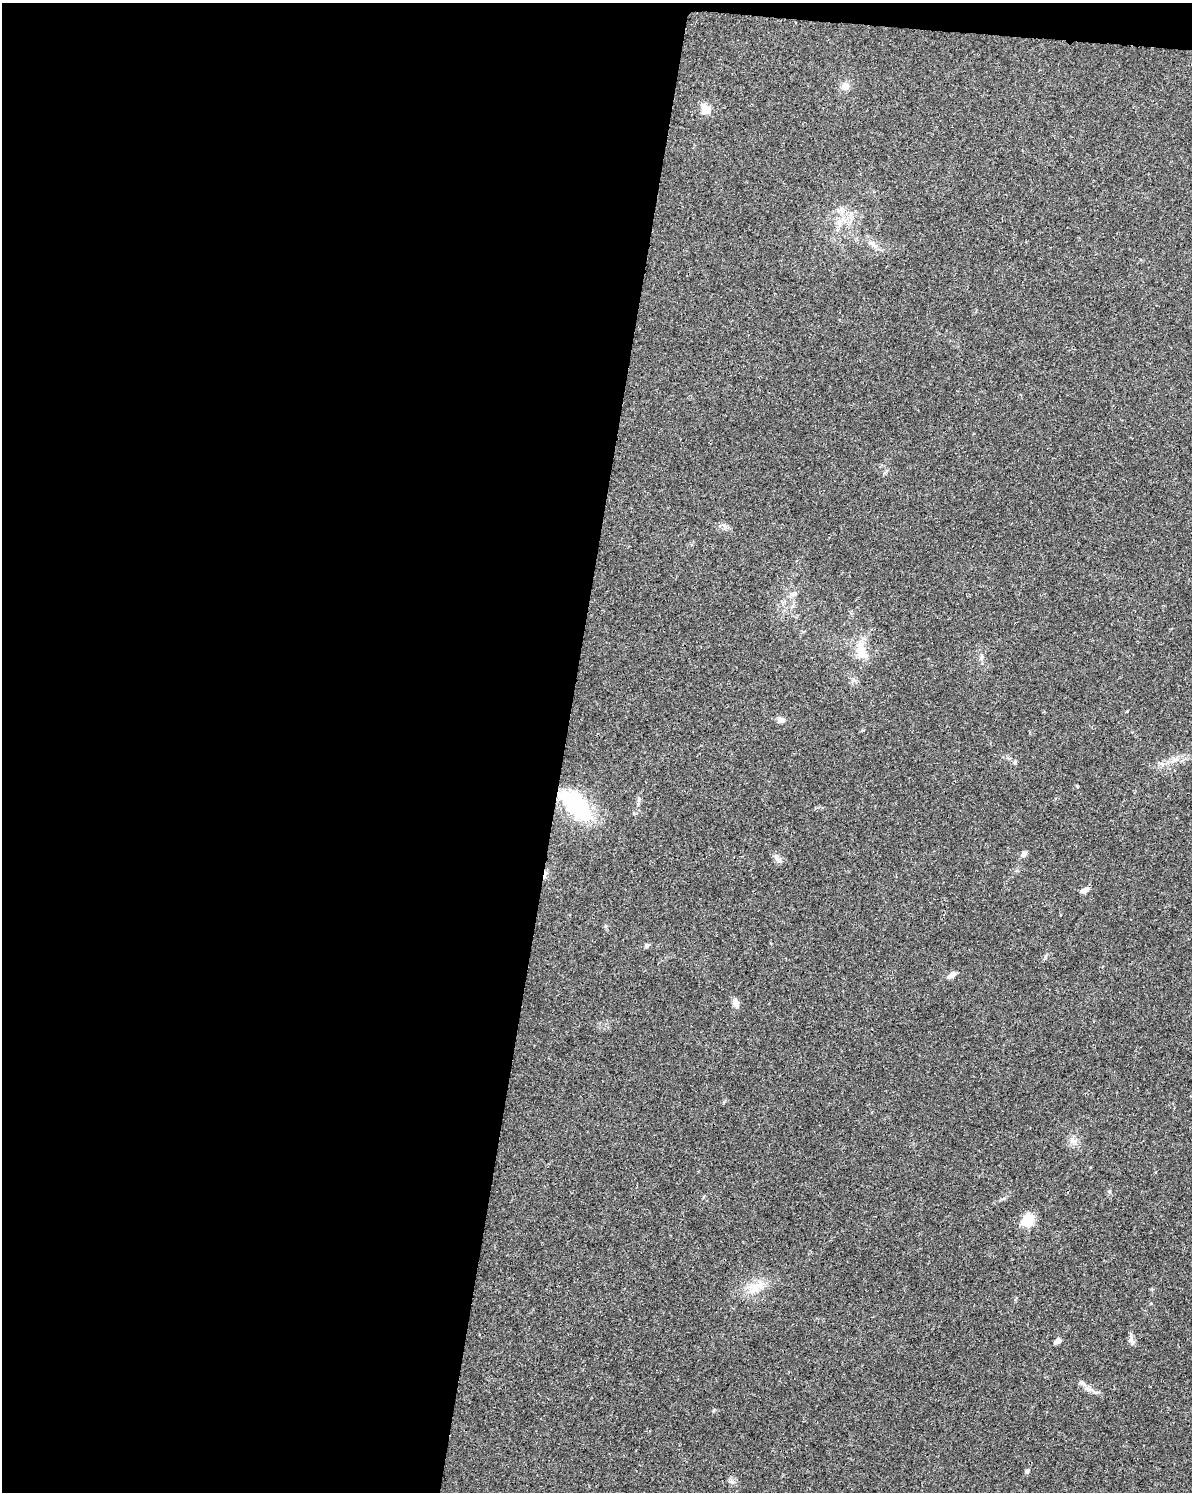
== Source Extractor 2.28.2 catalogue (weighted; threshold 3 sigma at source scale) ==
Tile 1 of 4 x 3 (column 1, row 1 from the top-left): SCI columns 5-1194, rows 3213-4702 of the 4784 x 4997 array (HDU 1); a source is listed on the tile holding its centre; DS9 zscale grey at full resolution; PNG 1194 x 1494 px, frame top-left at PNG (2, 3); no overlay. Shown black and unused: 48% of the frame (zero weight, under 3 of 4 exposures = <1% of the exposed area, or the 3 px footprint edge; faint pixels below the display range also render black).
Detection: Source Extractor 2.28.2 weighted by HDU 2 'WHT'; one run over the whole footprint, this tile lists its part. Background 0.0366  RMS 0.0034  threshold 0.0152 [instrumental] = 3 sigma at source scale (4.5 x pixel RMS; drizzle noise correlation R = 1.50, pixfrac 1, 0.0396/0.0396 arcsec/px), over >= 5 px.
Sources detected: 26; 1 cosmic-ray / hot-pixel residue — not listed; the other 25 listed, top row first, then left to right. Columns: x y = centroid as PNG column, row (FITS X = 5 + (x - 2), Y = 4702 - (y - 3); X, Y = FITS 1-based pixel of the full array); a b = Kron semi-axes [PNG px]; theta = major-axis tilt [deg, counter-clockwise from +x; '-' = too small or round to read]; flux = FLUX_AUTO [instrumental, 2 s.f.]
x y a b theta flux
845 86 12 9 34 2.2
706 109 6 5 - 13
841 209 8 6 46 1.1
873 244 19 5 -47 1.8
795 594 7 5 -21 0.87
861 651 29 13 -83 6.3
781 720 9 7 -23 1.4
1175 760 13 7 32 2.2
1015 762 6 4 46 0.51
639 799 7 5 84 0.74
576 804 33 16 -46 39
1024 854 8 6 41 1.2
777 859 16 5 -45 1.2
1084 890 9 6 25 1.4
647 945 7 5 29 0.75
952 975 12 6 28 1.7
736 1003 11 8 -69 1.7
1072 1141 7 4 -71 1
1028 1220 15 12 55 7
755 1287 21 12 43 5.4
1057 1341 7 5 40 1.5
1131 1341 11 7 -52 1.2
1082 1383 15 6 -34 1.7
1027 1471 6 5 - 0.8
731 1481 7 4 34 0.78
Overlapping masked pixels (flux is a lower limit): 1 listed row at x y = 576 804
Unlisted compact peaks at least as high as the median listed source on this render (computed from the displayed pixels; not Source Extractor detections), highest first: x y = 1077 786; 1109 1191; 1045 958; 1127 711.